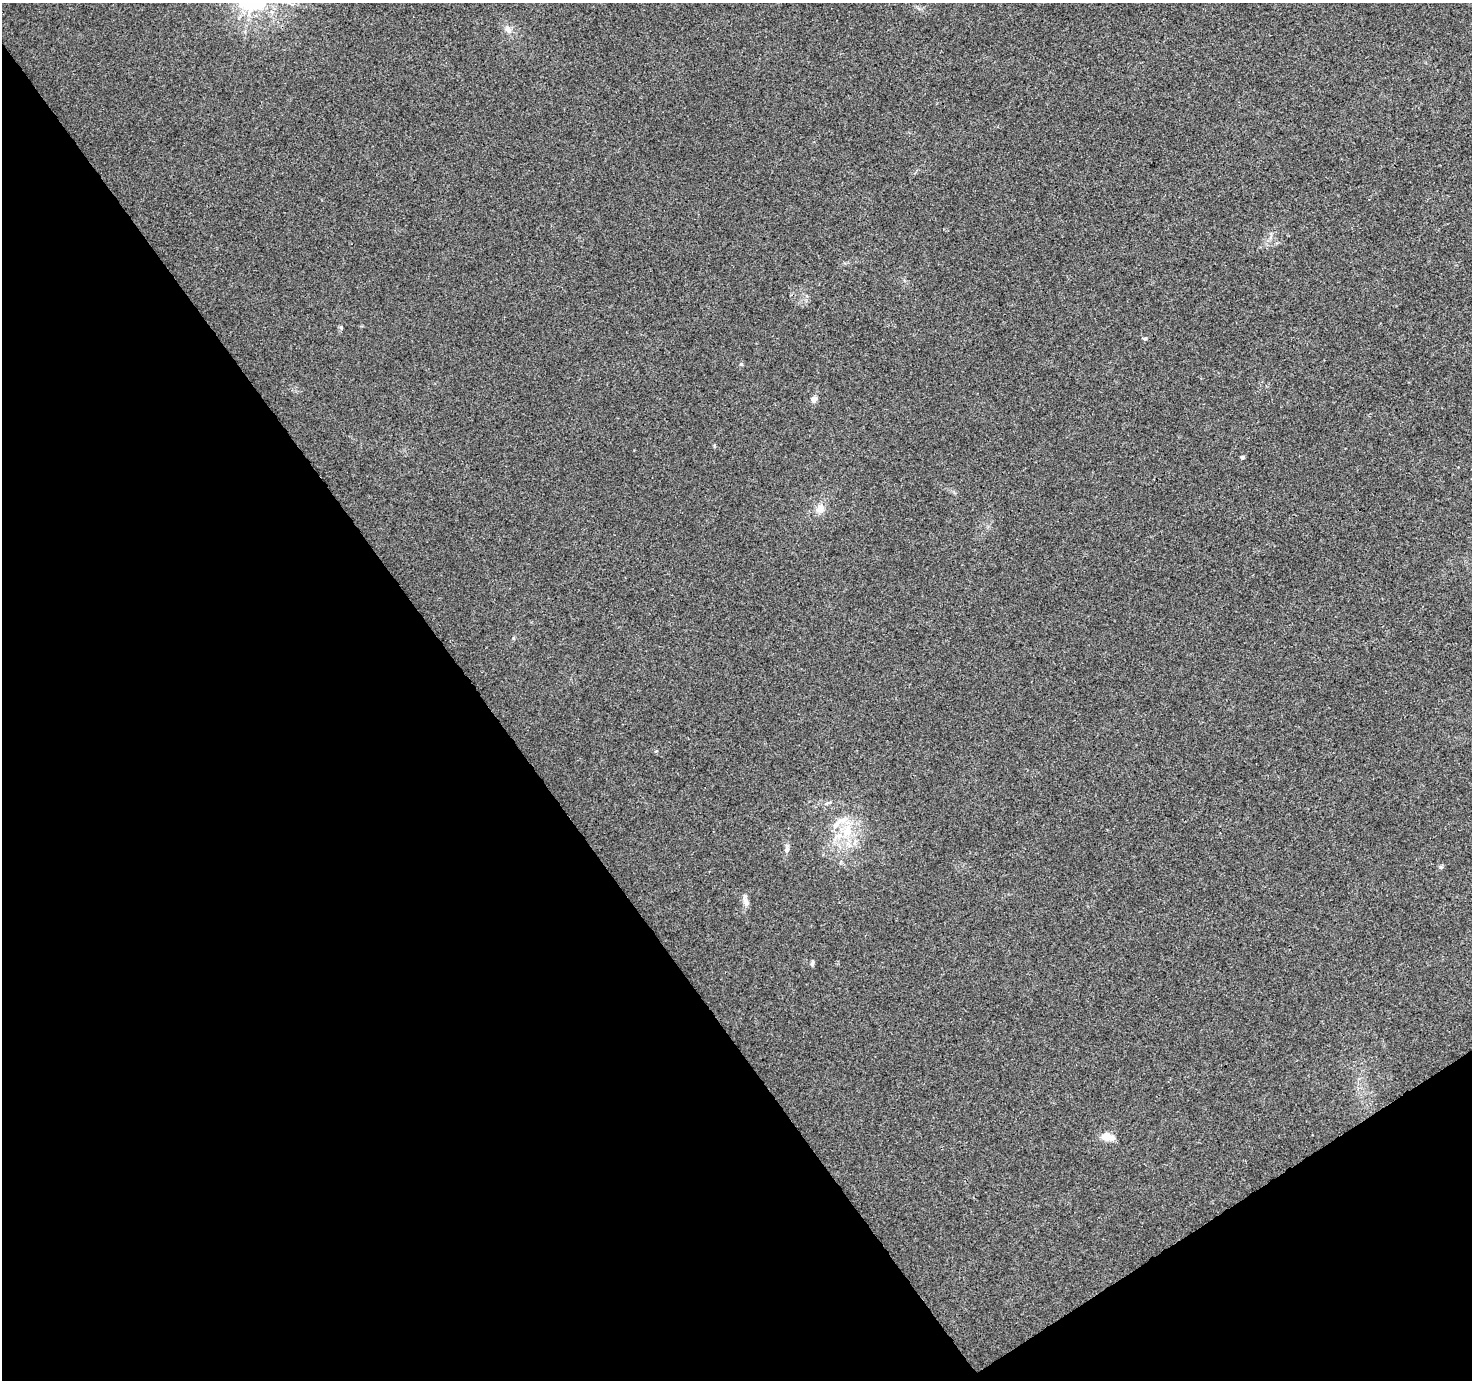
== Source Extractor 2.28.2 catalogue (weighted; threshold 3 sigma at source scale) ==
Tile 14 of 4 x 4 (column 2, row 4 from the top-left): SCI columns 1520-2989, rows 158-1535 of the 5982 x 5889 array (HDU 1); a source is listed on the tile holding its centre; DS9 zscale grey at full resolution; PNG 1474 x 1382 px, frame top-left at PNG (2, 3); no overlay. Shown black and unused: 36% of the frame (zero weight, under 3 of 4 exposures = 5% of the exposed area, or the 3 px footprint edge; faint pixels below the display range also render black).
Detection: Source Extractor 2.28.2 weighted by HDU 2 'WHT'; one run over the whole footprint, this tile lists its part. Background 0.00969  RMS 0.0027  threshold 0.0121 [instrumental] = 3 sigma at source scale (4.5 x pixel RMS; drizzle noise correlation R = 1.50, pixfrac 1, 0.0396/0.0396 arcsec/px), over >= 5 px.
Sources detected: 16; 3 inside a brighter listed object's ellipse — not listed separately; the other 13 listed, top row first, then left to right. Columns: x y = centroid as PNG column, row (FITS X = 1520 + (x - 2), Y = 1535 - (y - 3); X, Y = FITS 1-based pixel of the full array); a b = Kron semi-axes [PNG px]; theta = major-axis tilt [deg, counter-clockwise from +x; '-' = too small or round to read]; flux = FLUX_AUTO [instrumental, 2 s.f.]
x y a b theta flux
508 29 11 7 -53 1.4
341 327 5 5 - 0.34
1145 339 6 4 -4 0.38
741 364 5 5 - 0.36
814 399 6 5 - 1.3
1242 458 5 4 - 0.44
820 508 13 10 59 2.1
827 803 7 4 19 0.49
847 831 19 13 69 6.3
787 850 8 6 77 0.96
1441 867 5 5 - 0.44
746 901 13 6 -69 1.2
1107 1137 15 8 -9 3.2
Unlisted compact peaks at least as high as the median listed source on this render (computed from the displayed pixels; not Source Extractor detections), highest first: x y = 812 964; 513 638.